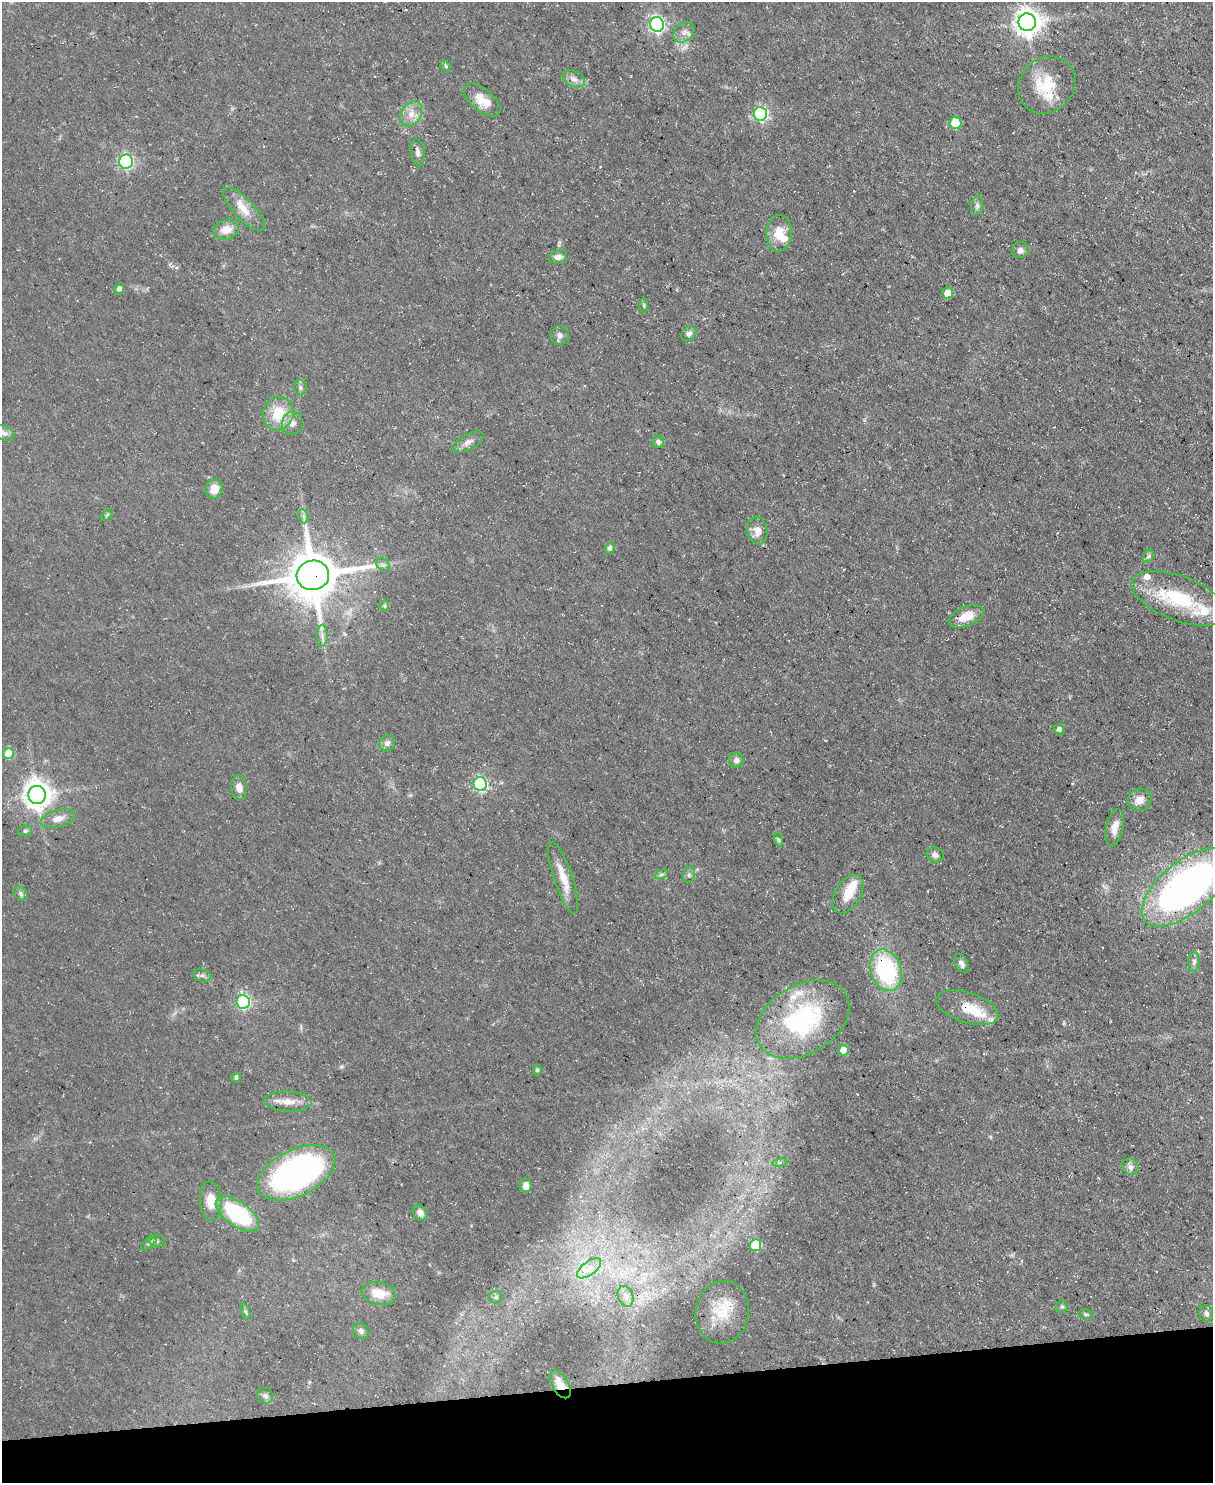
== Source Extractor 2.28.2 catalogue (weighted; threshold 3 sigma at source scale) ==
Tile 10 of 4 x 3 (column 2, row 3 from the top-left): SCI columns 1212-2422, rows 245-1725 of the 4845 x 4820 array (HDU 1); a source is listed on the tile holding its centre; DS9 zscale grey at full resolution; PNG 1215 x 1485 px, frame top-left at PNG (2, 2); each listed source drawn as its Kron ellipse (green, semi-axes under 4 px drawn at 4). Shown black and unused: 7% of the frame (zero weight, under 3 of 5 exposures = <1% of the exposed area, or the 3 px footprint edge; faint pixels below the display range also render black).
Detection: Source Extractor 2.28.2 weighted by HDU 2 'WHT'; one run over the whole footprint, this tile lists its part. Background 0.0572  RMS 0.0044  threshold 0.02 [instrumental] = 3 sigma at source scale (4.5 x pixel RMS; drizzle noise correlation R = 1.50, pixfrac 1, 0.05/0.05 arcsec/px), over >= 5 px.
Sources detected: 102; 9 inside a brighter listed object's ellipse — not listed separately; the other 93 listed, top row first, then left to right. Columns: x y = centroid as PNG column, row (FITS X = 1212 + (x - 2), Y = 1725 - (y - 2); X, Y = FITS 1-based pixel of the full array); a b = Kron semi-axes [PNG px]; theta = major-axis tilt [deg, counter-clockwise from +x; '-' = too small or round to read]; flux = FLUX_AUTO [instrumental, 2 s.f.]
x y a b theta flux
1027 22 9 8 - 490
657 24 7 7 - 99
684 32 12 9 41 2.8
446 66 6 5 - 0.79
574 79 12 7 -23 2.6
1047 85 30 26 43 18
482 100 22 11 -39 7.4
411 114 13 9 58 4.4
760 114 7 6 - 77
955 123 6 6 - 14
418 153 14 7 -82 2
126 162 7 7 - 77
977 205 9 6 81 1.3
244 209 28 10 -47 6.8
226 230 13 10 11 5
779 233 18 13 86 8.2
1020 250 8 8 - 1.9
558 257 9 6 13 2.5
119 289 5 5 - 1.6
948 293 6 5 - 6.8
644 305 7 3 -90 0.59
689 334 8 6 48 1.5
560 335 9 9 - 1.8
300 388 8 6 -74 1.1
278 414 17 15 69 13
292 423 11 10 - 3.1
4 433 11 7 -24 2.4
468 442 17 7 30 2.9
658 442 6 6 - 1.4
214 489 9 8 - 6.1
107 515 7 4 45 0.69
303 516 7 4 -71 1.2
757 530 14 10 -81 4.1
609 548 5 5 - 1.4
1148 556 7 5 60 0.93
383 565 7 6 - 1.2
313 575 16 15 - 2100
1179 598 50 22 -21 31
384 606 5 5 - 0.56
966 616 18 9 22 7.4
322 636 11 5 88 2
1059 729 5 5 - 1.6
387 743 8 7 - 1.7
8 754 5 5 - 13
736 760 7 7 - 1.8
480 784 7 6 - 71
239 788 13 8 -84 3
37 795 9 8 - 560
1140 800 12 11 - 4.2
58 819 18 8 15 4.1
1115 827 19 8 78 4.9
25 831 7 5 14 0.91
779 840 7 4 -70 0.71
935 855 9 7 -26 1.9
661 875 7 4 20 0.82
689 875 8 6 70 1.2
563 878 38 9 -72 8
1186 887 54 26 39 190
20 893 8 6 -49 1.1
848 894 21 13 59 8.8
1194 962 9 6 83 1.4
962 964 10 6 -60 1.6
886 970 21 15 -72 49
202 975 10 5 -13 1.5
243 1002 7 6 - 66
967 1008 32 15 -18 12
803 1019 50 34 30 58
843 1050 5 5 - 6.1
537 1070 5 4 - 0.87
236 1077 5 4 - 1.1
288 1102 23 10 -3 5.5
780 1163 7 4 10 0.82
1130 1166 8 7 - 1.8
296 1173 42 23 26 140
526 1185 7 6 - 3.1
211 1201 20 11 -86 6
420 1213 9 6 -55 2.4
237 1214 25 12 -36 38
157 1241 9 5 -15 1.1
149 1243 9 4 35 1.1
755 1245 6 6 - 16
589 1268 14 7 37 4.1
379 1293 17 11 -11 8.2
626 1296 10 7 -71 3
496 1297 7 6 - 1.2
1062 1306 6 6 - 1
246 1312 8 3 -71 0.69
722 1312 31 27 81 16
1206 1313 8 7 - 1.6
1085 1314 7 5 -10 0.74
361 1331 8 7 - 1.5
560 1384 15 8 -59 5.1
265 1396 8 7 - 1.4
Overlapping masked pixels (flux is a lower limit): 3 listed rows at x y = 313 575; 967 1008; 560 1384
Isophote crosses this tile's border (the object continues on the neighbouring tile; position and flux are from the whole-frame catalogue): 2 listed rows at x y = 4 433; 1186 887